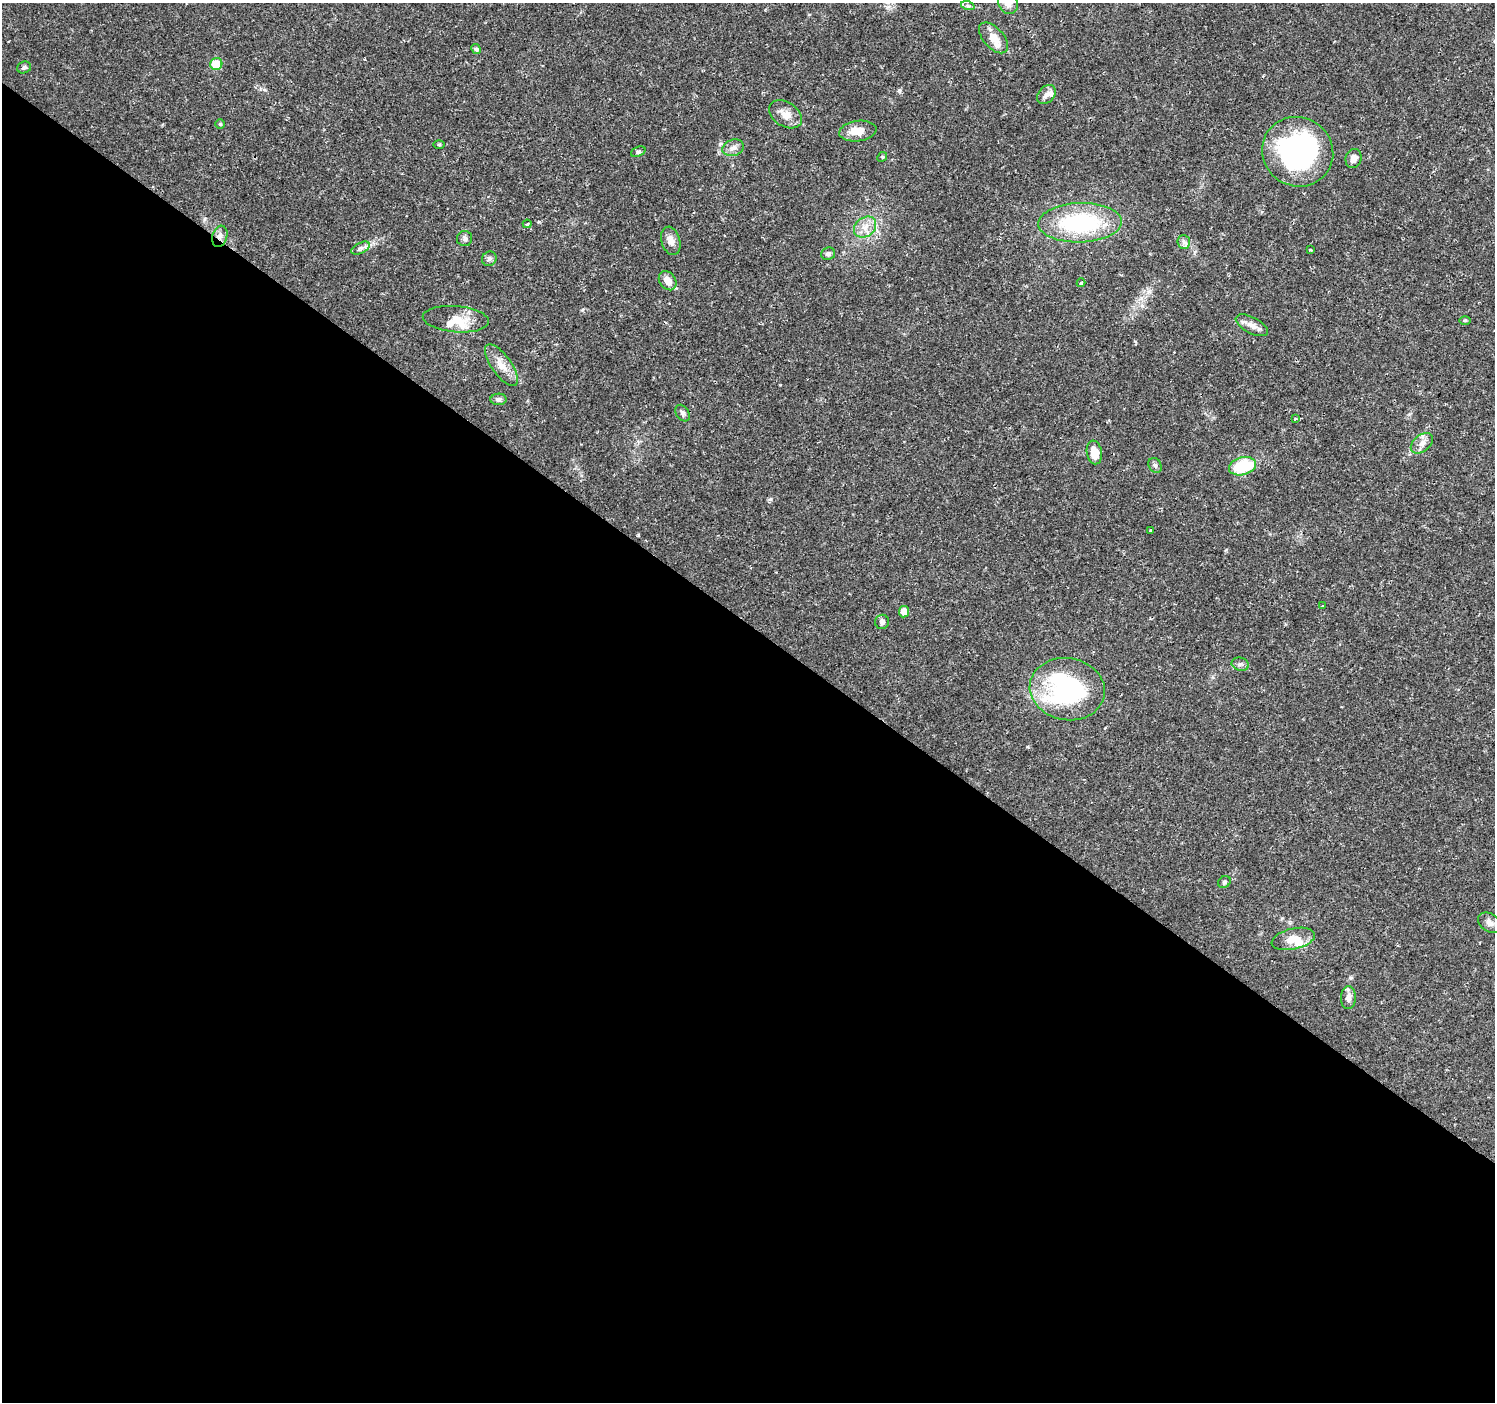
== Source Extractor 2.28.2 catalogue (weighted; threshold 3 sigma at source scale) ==
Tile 14 of 4 x 4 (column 2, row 4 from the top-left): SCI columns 1499-2991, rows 240-1639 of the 5978 x 6011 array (HDU 1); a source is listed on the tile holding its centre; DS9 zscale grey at full resolution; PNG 1497 x 1404 px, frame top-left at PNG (2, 3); each listed source drawn as its Kron ellipse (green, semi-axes under 4 px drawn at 4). Shown black and unused: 56% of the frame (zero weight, under 2 of 3 exposures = <1% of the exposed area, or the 3 px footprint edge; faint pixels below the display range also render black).
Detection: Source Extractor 2.28.2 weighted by HDU 2 'WHT'; one run over the whole footprint, this tile lists its part. Background 0.0292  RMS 0.0028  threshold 0.0125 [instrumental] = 3 sigma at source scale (4.5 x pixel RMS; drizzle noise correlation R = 1.50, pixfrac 1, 0.0396/0.0396 arcsec/px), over >= 5 px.
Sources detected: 56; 1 inside a brighter object's white glare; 1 cosmic-ray / hot-pixel residue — neither listed nor drawn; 4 inside a brighter listed object's ellipse — not listed separately; the other 50 listed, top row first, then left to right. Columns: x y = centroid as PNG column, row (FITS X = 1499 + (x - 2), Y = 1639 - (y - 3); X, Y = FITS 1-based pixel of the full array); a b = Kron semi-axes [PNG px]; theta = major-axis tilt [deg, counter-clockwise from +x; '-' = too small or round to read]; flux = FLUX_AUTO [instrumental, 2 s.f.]
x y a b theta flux
1008 3 11 9 -59 2.1
968 6 7 4 -18 0.55
994 38 19 10 -48 4.1
476 49 5 4 - 0.61
216 64 6 6 - 6.4
24 67 7 6 - 0.61
1046 95 11 8 44 1.4
786 114 18 12 -34 3.1
220 124 5 4 - 0.32
858 131 19 10 8 4
439 145 6 4 0 0.31
733 148 11 8 18 1.5
638 152 7 5 22 0.48
1298 152 36 34 -34 55
882 157 5 4 - 0.32
1353 159 10 8 72 1.7
1080 223 42 19 2 31
527 224 4 3 - 0.46
865 227 12 9 38 2.7
220 236 11 7 72 1.5
465 239 7 7 - 0.8
671 241 14 9 -74 2.2
1184 242 7 6 - 0.84
361 248 10 5 26 0.89
1310 250 3 3 - 0.36
828 254 7 6 - 0.77
489 259 8 7 - 0.76
668 281 10 8 -52 2.6
1081 283 4 3 - 0.57
456 319 33 13 -5 5.3
1465 320 6 4 0 0.33
1252 325 18 8 -28 2.1
501 365 25 10 -55 3.7
498 399 8 5 1 0.82
682 413 9 6 -55 0.91
1295 419 3 3 - 0.82
1422 443 12 8 40 1.8
1094 452 12 7 -81 4.4
1155 465 8 6 -55 0.71
1243 466 14 9 15 14
1150 530 3 2 - 0.22
1323 606 3 3 - 1.1
904 612 6 5 - 2.3
882 622 7 7 - 0.98
1240 664 9 6 -14 0.86
1067 689 38 31 -10 44
1224 882 7 5 36 0.51
1490 923 12 9 -35 1.7
1293 939 22 10 13 4
1348 998 11 7 88 1.7
Overlapping masked pixels (flux is a lower limit): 1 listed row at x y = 220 236
Isophote crosses this tile's border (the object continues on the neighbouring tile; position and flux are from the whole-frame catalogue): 1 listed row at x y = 1008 3
Unlisted compact peaks at least as high as the median listed source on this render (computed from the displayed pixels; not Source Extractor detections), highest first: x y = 770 499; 900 90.